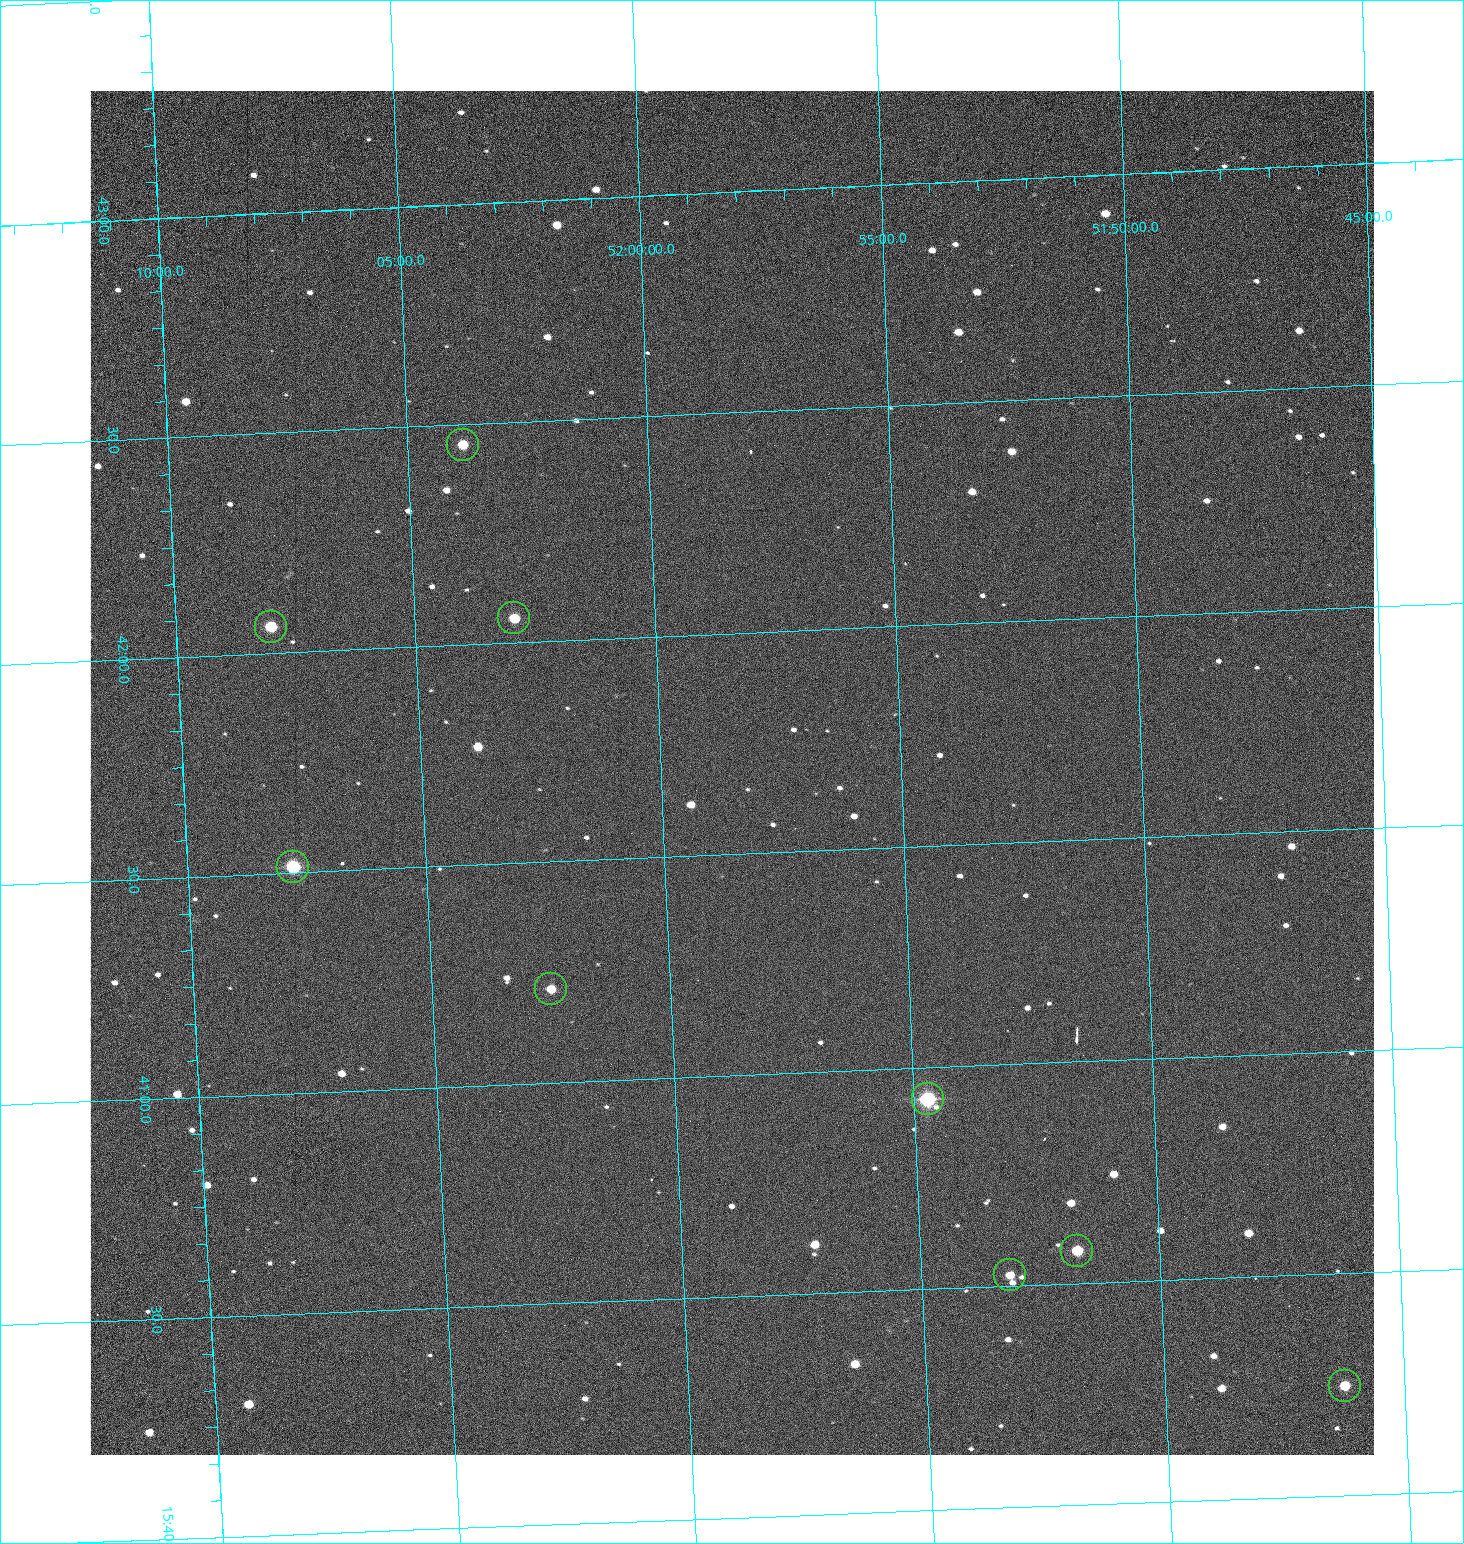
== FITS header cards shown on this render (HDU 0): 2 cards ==
NAXIS1  =                 1284 /fastest changing axis
NAXIS2  =                 1364 /next to fastest changing axis

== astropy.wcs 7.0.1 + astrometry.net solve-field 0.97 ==
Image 1284 x 1364 px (HDU 0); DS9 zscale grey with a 90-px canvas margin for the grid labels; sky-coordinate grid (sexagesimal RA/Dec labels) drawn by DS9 from the SOLVED WCS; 9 Tycho-2 reference stars matched to detected sources circled (green)
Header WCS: RA---TAN/DEC--TAN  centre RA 15:41:41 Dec +51:59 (235.42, +51.98 deg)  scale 1.26 arcsec/px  FOV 26.9' x 28.5'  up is +92 deg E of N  parity flipped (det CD > 0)
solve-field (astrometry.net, Tycho-2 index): VERIFIED the header's WCS against the Tycho-2 star catalogue (9 matches, 0 conflicts) and refined it, rather than solving blind
Solved WCS: RA---TAN-SIP/DEC--TAN-SIP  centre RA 15:41:41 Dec +51:59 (235.42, +51.98 deg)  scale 1.25 arcsec/px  FOV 26.8' x 28.5'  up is +92 deg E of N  parity flipped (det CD > 0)
The solver's refit moves the header's centre by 0.52 arcsec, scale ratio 0.9968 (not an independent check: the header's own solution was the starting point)
Tycho-2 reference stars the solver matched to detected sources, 9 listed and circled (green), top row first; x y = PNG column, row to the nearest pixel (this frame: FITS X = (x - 91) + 1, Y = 1364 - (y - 91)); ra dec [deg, ICRS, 3 dp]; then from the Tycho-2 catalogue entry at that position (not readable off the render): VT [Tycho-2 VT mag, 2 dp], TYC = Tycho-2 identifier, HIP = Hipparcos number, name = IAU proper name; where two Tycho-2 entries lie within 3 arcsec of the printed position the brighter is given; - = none
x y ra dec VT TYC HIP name
464 445 235.614 +52.064 11.61 3489-1132-1 - -
515 618 235.514 +52.049 11.19 3489-1407-1 - -
272 627 235.515 +52.133 11.12 3489-1380-1 - -
294 867 235.378 +52.130 9.31 3489-1322-1 76850 -
552 989 235.303 +52.042 11.52 3489-958-1 - -
929 1099 235.232 +51.912 9.59 3489-824-1 - -
1078 1251 235.143 +51.862 10.97 3489-1016-1 - -
1011 1275 235.131 +51.886 12.29 3489-908-1 - -
1346 1386 235.062 +51.771 11.53 3489-1453-1 - -